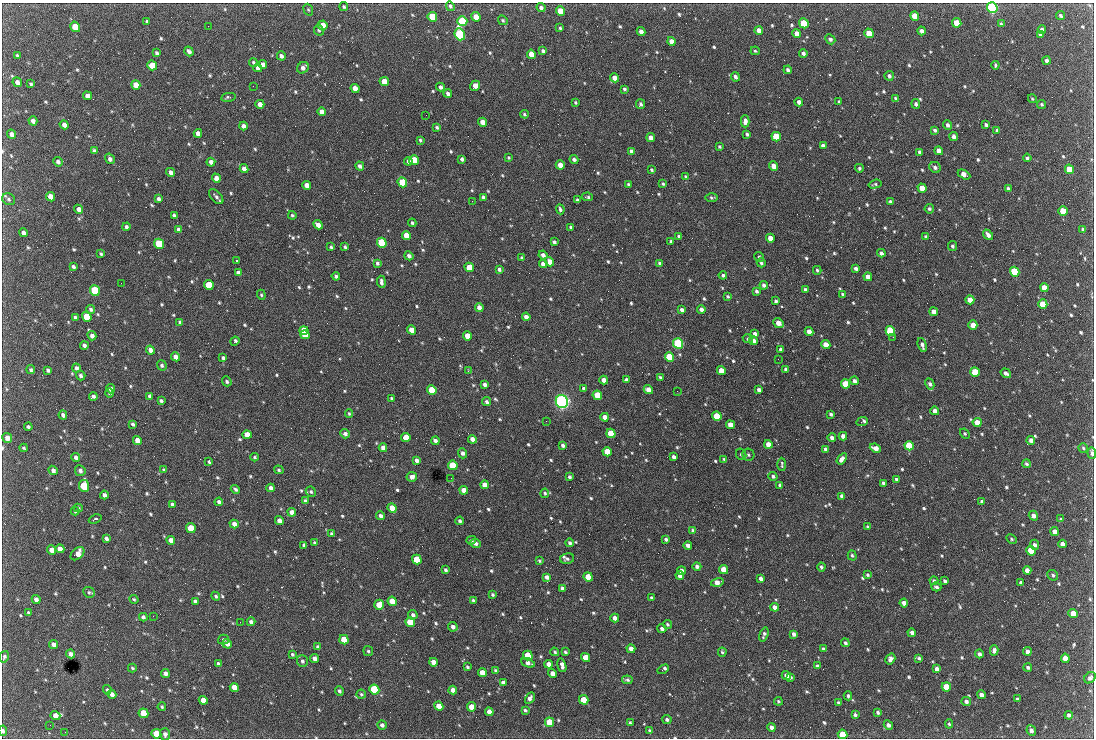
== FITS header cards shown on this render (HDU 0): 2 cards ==
NAXIS1  =                 1092 /fastest changing axis
NAXIS2  =                  736 /next to fastest changing axis

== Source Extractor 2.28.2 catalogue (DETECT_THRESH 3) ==
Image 1092 x 736 px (HDU 0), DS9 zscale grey, 1 PNG px = 1 image px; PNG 1096 x 740 px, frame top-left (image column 1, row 736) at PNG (2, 3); each listed source drawn as its Kron ellipse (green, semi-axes under 4 px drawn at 4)
Background 2350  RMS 44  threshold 133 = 3 sigma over >= 5 px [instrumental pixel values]
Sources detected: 792; of the 792, the 500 brightest by FLUX_AUTO listed and drawn (292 fainter detections omitted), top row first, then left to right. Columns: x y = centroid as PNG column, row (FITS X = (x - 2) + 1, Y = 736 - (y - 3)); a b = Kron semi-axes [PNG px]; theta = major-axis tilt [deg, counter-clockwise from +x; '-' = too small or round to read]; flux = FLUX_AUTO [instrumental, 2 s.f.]
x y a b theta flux
450 6 5 4 - 5.6e+03
344 7 4 4 - 5.0e+03
541 8 4 4 - 9.6e+03
992 8 5 5 - 6.4e+05
308 10 6 4 -68 4.2e+03
560 11 5 4 - 5.3e+04
915 16 5 4 - 5.0e+04
1061 16 4 3 - 6.2e+03
432 17 5 4 - 1.4e+05
476 17 5 4 - 3.4e+04
503 20 5 4 - 4.7e+03
147 21 3 3 - 5.7e+03
462 21 5 5 - 2.4e+05
804 23 5 4 - 1.7e+05
957 23 5 4 - 5.3e+04
1001 24 4 3 - 5.6e+03
323 25 5 4 - 4.0e+04
208 26 2 2 - 4.5e+03
75 27 5 4 - 7.2e+04
560 28 4 3 - 4.9e+03
319 30 6 4 -63 5.4e+03
759 30 4 4 - 1.8e+04
1042 30 4 4 - 1.1e+04
641 31 4 4 - 1.4e+04
922 31 4 4 - 9.7e+03
869 33 5 4 - 8.0e+04
460 34 6 5 - 4.9e+05
797 34 4 4 - 2.3e+04
1040 35 4 3 - 7.8e+03
830 39 5 4 - 9.2e+03
672 41 4 4 - 2.8e+04
189 51 5 3 - 9.3e+03
543 51 4 3 - 7.5e+03
755 51 4 4 - 4.4e+03
156 53 4 3 - 6.3e+03
803 53 4 3 - 9.4e+03
531 54 5 4 - 3.7e+04
17 55 4 3 - 4.1e+03
281 56 4 4 - 1.0e+04
1047 61 4 3 - 1.0e+04
253 62 4 4 - 4.7e+03
152 65 5 4 - 5.5e+04
263 65 4 4 - 1.7e+04
995 65 4 3 - 4.7e+03
258 68 4 4 - 1.2e+04
303 68 6 5 - 1.3e+04
788 70 4 3 - 8.3e+03
889 76 5 4 - 8.1e+03
735 77 5 4 - 9.1e+03
615 78 4 4 - 2.6e+04
384 81 5 4 - 4.5e+04
17 82 5 4 - 1.3e+04
31 84 4 3 - 5.2e+03
136 85 5 4 - 3.4e+04
253 86 2 2 - 1.9e+04
475 86 5 4 - 3.2e+04
440 87 4 4 - 1.0e+04
355 88 5 4 - 2.4e+04
624 89 3 3 - 5.8e+03
448 93 4 4 - 9.8e+03
87 96 4 4 - 1.8e+04
228 97 7 3 11 6.3e+03
896 98 4 3 - 5.5e+03
1032 99 4 4 - 4.3e+03
799 102 4 3 - 1.3e+04
839 102 3 3 - 4.6e+03
575 103 4 3 - 4.2e+03
260 104 5 4 - 2.3e+04
641 104 5 4 - 7.3e+03
916 104 5 4 - 7.7e+03
1041 104 4 4 - 4.8e+03
322 112 4 4 - 2.0e+04
524 114 4 3 - 4.7e+03
426 115 2 2 - 6.0e+03
33 121 4 4 - 1.4e+04
745 121 6 4 90 1.4e+04
483 122 4 4 - 2.5e+04
64 125 5 4 - 1.5e+04
948 125 5 4 - 8.8e+03
986 125 4 3 - 6.7e+03
243 126 4 4 - 1.2e+04
437 127 4 3 - 5.5e+03
935 130 4 3 - 6.0e+03
997 130 4 3 - 6.2e+03
198 133 4 4 - 1.8e+04
11 134 5 4 - 1.1e+04
747 134 4 3 - 6.7e+03
954 136 4 3 - 1.2e+04
776 137 5 4 - 1.3e+05
651 138 4 4 - 1.6e+04
420 140 3 3 - 4.7e+03
823 146 4 4 - 1.2e+04
720 147 3 3 - 4.7e+03
94 151 4 4 - 9.5e+03
631 151 4 3 - 6.5e+03
939 151 4 4 - 2.1e+04
920 152 4 3 - 9.6e+03
509 158 4 4 - 4.2e+03
1027 158 4 4 - 6.6e+03
110 159 5 4 - 1.1e+04
462 159 4 3 - 8.9e+03
574 159 4 4 - 9.3e+03
414 160 5 4 - 1.3e+05
408 161 4 3 - 9.2e+03
58 162 5 4 - 8.0e+03
211 162 4 4 - 1.6e+04
560 165 4 4 - 2.9e+04
360 166 4 4 - 1.1e+04
774 166 4 4 - 2.9e+04
935 167 6 5 - 8.4e+03
859 168 4 4 - 5.6e+03
244 169 4 4 - 1.6e+04
1069 169 5 4 - 8.8e+04
652 170 4 3 - 4.7e+03
171 172 5 4 - 1.5e+04
964 174 7 4 -28 2.8e+04
686 177 4 4 - 4.3e+03
216 178 5 4 - 1.9e+04
402 182 5 4 - 1.3e+05
628 184 3 3 - 4.8e+03
663 184 3 3 - 4.5e+03
875 184 7 4 15 4.9e+03
307 185 4 4 - 2.1e+04
922 188 5 4 - 4.8e+04
1008 189 4 3 - 6.9e+03
50 197 5 4 - 2.8e+04
216 197 9 5 -48 9.3e+03
483 197 4 3 - 5.6e+03
587 197 5 3 - 4.9e+03
712 197 6 4 -1 5.6e+03
9 199 7 5 -34 7.0e+03
158 199 4 3 - 7.9e+03
577 200 4 3 - 6.5e+03
472 201 2 2 - 8.1e+03
890 201 3 3 - 5.3e+03
79 209 4 4 - 1.6e+04
560 209 5 3 - 6.9e+03
929 209 5 4 - 5.1e+03
1063 211 5 4 - 6.8e+04
174 215 4 3 - 7.3e+03
292 215 4 4 - 4.5e+03
412 223 4 3 - 5.0e+03
318 225 5 4 - 1.8e+04
126 227 4 3 - 8.0e+03
571 227 3 3 - 4.8e+03
1083 229 4 3 - 4.8e+03
179 230 4 3 - 1.0e+04
23 233 4 4 - 1.4e+04
988 235 6 4 -49 1.4e+04
406 236 5 4 - 4.8e+04
679 236 3 3 - 5.2e+03
925 236 4 4 - 4.4e+03
770 238 4 4 - 3.5e+04
671 241 3 3 - 6.7e+03
554 242 4 3 - 8.0e+03
382 243 5 4 - 2.2e+05
159 244 5 4 - 1.8e+05
952 246 5 4 - 5.9e+03
331 247 3 3 - 4.8e+03
345 247 4 3 - 5.0e+03
881 253 4 3 - 8.5e+03
101 254 3 3 - 4.6e+03
543 255 4 4 - 1.4e+04
409 256 4 4 - 1.1e+04
759 257 5 4 - 5.8e+03
522 258 3 3 - 5.4e+03
236 261 3 2 - 1.1e+05
550 262 5 4 - 2.4e+04
377 263 4 3 - 6.5e+03
660 263 4 3 - 8.6e+03
761 263 5 4 - 5.7e+03
543 264 4 4 - 2.2e+04
73 267 4 3 - 6.9e+03
469 267 5 4 - 7.3e+04
856 268 4 3 - 9.1e+03
499 269 4 3 - 7.3e+03
817 270 4 3 - 4.4e+03
1015 272 5 4 - 2.2e+05
238 273 4 4 - 9.9e+03
723 275 4 4 - 5.8e+03
336 276 4 3 - 8.3e+03
868 277 4 4 - 2.4e+04
381 282 6 3 -85 1.0e+04
121 283 2 2 - 8.5e+03
209 285 5 4 - 7.7e+04
764 285 4 4 - 9.9e+03
1044 288 4 4 - 3.7e+04
805 289 3 3 - 4.9e+03
95 291 5 5 - 2.7e+05
756 291 4 3 - 7.0e+03
843 294 4 3 - 5.9e+03
261 295 5 4 - 4.3e+03
728 296 4 3 - 4.5e+03
970 300 4 4 - 3.0e+04
776 301 4 3 - 5.9e+03
1043 304 5 4 - 8.1e+04
479 307 4 4 - 1.5e+04
91 309 5 4 - 7.3e+03
701 309 4 4 - 1.4e+04
682 310 4 4 - 1.4e+04
934 312 4 4 - 2.1e+04
87 317 5 4 - 9.5e+04
526 317 4 4 - 1.7e+04
75 318 4 3 - 8.6e+03
180 322 4 3 - 4.9e+03
778 323 6 4 -39 3.1e+04
973 325 4 4 - 3.1e+04
304 330 5 4 - 6.0e+04
411 330 4 4 - 3.4e+04
890 331 5 4 - 2.4e+05
809 332 4 4 - 2.1e+04
755 334 4 4 - 1.2e+04
305 335 5 4 - 6.2e+04
92 336 4 4 - 1.3e+04
467 336 4 4 - 3.9e+04
893 337 2 2 - 1.5e+04
748 339 5 4 - 5.2e+03
235 341 4 3 - 8.0e+03
753 341 4 4 - 2.3e+04
678 343 5 5 - 5.4e+05
826 345 4 4 - 3.0e+04
922 345 7 4 -72 1.0e+04
84 346 4 3 - 8.4e+03
781 349 4 3 - 7.0e+03
150 350 4 4 - 1.5e+04
176 357 4 4 - 1.9e+04
669 357 5 4 - 1.4e+05
223 358 4 3 - 6.6e+03
778 359 2 2 - 1.2e+04
162 365 5 4 - 6.8e+03
76 368 4 4 - 8.0e+03
31 370 4 4 - 5.7e+03
48 370 4 3 - 6.7e+03
721 370 4 4 - 3.3e+04
786 370 4 3 - 9.5e+03
468 371 3 2 - 6.6e+03
975 372 5 4 - 8.5e+04
1006 373 5 3 - 1.0e+04
81 376 5 4 - 7.6e+03
660 377 3 3 - 4.9e+03
604 380 4 4 - 2.0e+04
626 380 4 3 - 6.5e+03
227 381 5 4 - 6.2e+03
854 381 4 4 - 1.0e+04
846 384 5 4 - 8.2e+04
930 384 6 4 -63 7.4e+03
485 385 4 3 - 9.0e+03
584 388 4 3 - 7.7e+03
111 389 5 4 - 1.1e+04
432 390 5 4 - 1.1e+05
648 390 5 4 - 2.9e+04
759 390 4 3 - 8.2e+03
677 391 2 2 - 5.8e+03
110 393 4 3 - 5.2e+03
597 395 5 4 - 9.5e+04
93 396 4 4 - 9.1e+03
150 396 4 4 - 9.5e+03
392 398 4 3 - 6.3e+03
161 401 4 3 - 6.2e+03
562 401 6 6 - 1.3e+06
487 402 4 4 - 7.7e+03
935 411 4 4 - 1.8e+04
349 413 4 3 - 4.6e+03
831 414 4 3 - 7.2e+03
63 415 4 3 - 8.6e+03
717 416 5 4 - 1.4e+05
605 417 4 4 - 2.5e+04
546 421 2 2 - 6.7e+03
862 422 6 3 25 1.2e+04
977 423 4 4 - 3.9e+04
133 424 4 3 - 8.2e+03
730 425 4 4 - 3.2e+04
28 427 4 3 - 6.5e+03
611 433 5 4 - 1.1e+05
345 434 5 4 - 9.8e+03
965 434 5 4 - 4.6e+03
247 435 4 4 - 3.8e+04
843 436 4 4 - 1.5e+04
406 437 5 4 - 5.2e+04
7 438 5 4 - 1.9e+04
832 438 4 3 - 1.1e+04
472 439 4 4 - 1.7e+04
137 440 5 4 - 2.2e+04
1031 440 4 4 - 1.3e+04
435 441 4 3 - 1.2e+04
768 444 4 4 - 2.6e+04
563 445 4 3 - 8.9e+03
909 446 5 4 - 1.3e+05
24 448 4 3 - 4.3e+03
383 448 4 4 - 1.6e+04
875 448 6 4 -23 2.1e+04
1083 448 4 4 - 4.3e+03
826 449 4 3 - 1.1e+04
607 452 5 4 - 8.2e+04
462 453 5 4 - 9.8e+03
1092 453 6 4 -86 1.0e+04
741 454 6 5 - 6.0e+03
748 455 6 6 - 7.0e+03
76 457 4 4 - 9.2e+03
255 457 4 4 - 5.1e+03
674 457 4 3 - 1.0e+04
724 459 4 4 - 4.3e+03
842 459 6 4 55 1.5e+04
417 460 4 4 - 1.2e+04
209 462 4 3 - 4.3e+03
782 464 7 3 -90 4.7e+03
1026 464 4 3 - 5.5e+03
453 465 5 4 - 1.6e+05
53 470 5 4 - 9.7e+03
164 470 4 3 - 5.1e+03
279 470 5 3 - 4.2e+03
80 471 5 5 - 9.5e+03
773 476 4 4 - 7.5e+03
412 477 5 5 - 1.6e+04
569 477 3 3 - 6.5e+03
451 478 2 2 - 4.8e+03
897 479 4 3 - 7.4e+03
883 483 4 3 - 6.7e+03
484 485 4 4 - 2.7e+04
780 485 4 3 - 7.9e+03
84 486 6 5 - 1.5e+05
271 488 4 3 - 1.1e+04
235 489 5 4 - 7.0e+03
464 490 4 4 - 2.8e+04
311 492 5 4 - 5.7e+03
545 493 4 4 - 5.6e+03
104 495 4 3 - 1.2e+04
842 496 4 4 - 1.2e+04
305 501 4 3 - 6.9e+03
219 502 4 4 - 1.0e+04
982 502 4 4 - 6.6e+03
172 504 4 4 - 5.8e+03
78 508 4 4 - 4.9e+03
392 508 5 4 - 4.2e+04
75 511 4 4 - 4.4e+03
292 512 4 4 - 1.8e+04
380 516 4 4 - 1.1e+04
1033 516 5 4 - 1.6e+04
95 519 7 3 23 8.4e+03
1061 519 4 3 - 4.5e+03
279 521 4 4 - 1.5e+04
460 521 4 4 - 7.8e+03
234 524 4 4 - 1.6e+04
868 527 4 3 - 6.0e+03
191 528 5 4 - 7.5e+04
693 531 4 3 - 8.1e+03
1055 532 4 4 - 1.9e+04
331 534 4 4 - 5.1e+03
106 538 4 4 - 8.5e+03
666 539 4 3 - 6.9e+03
1012 539 5 4 - 5.3e+03
171 540 4 4 - 2.1e+04
471 540 5 3 - 5.3e+03
314 543 3 3 - 4.3e+03
475 543 5 4 - 1.1e+04
570 543 4 4 - 7.1e+03
1062 544 4 4 - 1.5e+04
304 545 4 3 - 8.3e+03
688 545 4 3 - 1.2e+04
1035 545 5 4 - 1.0e+04
60 549 4 4 - 2.2e+04
52 550 5 4 - 2.4e+04
1031 551 5 4 - 1.1e+05
77 554 8 5 43 3.0e+04
852 555 5 4 - 5.1e+03
417 559 5 4 - 1.1e+05
567 559 7 5 11 6.6e+03
539 561 3 3 - 4.2e+03
697 566 4 4 - 9.0e+03
821 567 4 4 - 5.7e+03
445 570 4 3 - 5.9e+03
724 570 5 4 - 5.6e+04
1027 570 4 4 - 2.0e+04
682 571 4 4 - 1.5e+04
680 575 4 4 - 1.8e+04
868 575 4 3 - 4.5e+03
1053 575 6 5 - 5.2e+03
547 577 4 3 - 1.2e+04
588 577 5 4 - 6.8e+04
761 578 4 4 - 9.6e+03
934 581 4 3 - 6.3e+03
945 581 4 3 - 7.5e+03
717 582 6 4 15 2.3e+04
1021 582 3 3 - 5.0e+03
936 587 5 4 - 6.9e+03
562 588 4 3 - 8.2e+03
89 592 6 5 - 6.0e+03
493 595 4 3 - 5.2e+03
216 596 4 3 - 4.9e+03
651 598 3 3 - 5.5e+03
36 599 4 4 - 1.2e+04
134 599 5 4 - 4.3e+03
195 601 4 3 - 7.5e+03
392 601 5 4 - 5.2e+04
473 601 4 3 - 6.1e+03
904 603 4 4 - 1.7e+04
379 605 5 5 - 4.8e+04
775 607 4 4 - 1.7e+04
28 612 3 3 - 4.4e+03
1073 613 5 4 - 4.2e+04
413 615 5 4 - 8.8e+03
153 616 2 2 - 1.0e+04
143 617 4 4 - 8.1e+03
615 618 4 4 - 1.6e+04
240 622 2 2 - 4.8e+03
251 622 4 3 - 9.0e+03
410 622 5 4 - 8.6e+04
667 624 4 4 - 4.9e+03
453 627 5 4 - 1.1e+04
662 629 4 4 - 8.9e+03
912 633 4 4 - 1.2e+04
794 634 4 4 - 1.0e+04
764 635 7 3 73 7.6e+03
223 639 5 5 - 5.1e+03
344 640 5 4 - 7.5e+04
845 643 4 4 - 5.8e+03
227 644 5 4 - 1.8e+04
53 645 5 4 - 1.4e+04
318 647 4 3 - 7.9e+03
631 649 4 4 - 2.1e+04
823 649 4 3 - 5.9e+03
994 650 5 4 - 1.0e+04
368 651 5 5 - 4.8e+03
1027 651 4 4 - 1.3e+04
555 652 4 3 - 4.2e+03
565 652 4 3 - 4.9e+03
722 652 4 3 - 4.6e+03
70 654 4 4 - 1.1e+04
292 654 3 3 - 4.7e+03
979 654 4 3 - 8.9e+03
528 655 5 4 - 9.4e+04
4 657 6 4 74 5.7e+03
315 658 4 4 - 1.7e+04
586 658 4 4 - 5.1e+04
919 658 4 3 - 4.9e+03
1065 658 4 4 - 2.5e+04
890 659 6 4 56 1.2e+04
302 661 6 5 - 7.8e+03
433 662 4 4 - 2.6e+04
218 663 4 4 - 5.3e+03
528 663 7 4 -22 1.3e+04
549 664 4 4 - 1.8e+04
562 665 7 3 -74 1.3e+04
817 666 3 3 - 5.4e+03
467 667 3 3 - 5.0e+03
1028 667 4 4 - 6.6e+03
132 668 4 3 - 4.2e+03
663 669 6 3 31 1.2e+04
937 669 4 4 - 1.2e+04
495 671 4 3 - 5.0e+03
165 673 4 4 - 1.2e+04
482 673 4 4 - 3.7e+04
552 673 4 4 - 1.9e+04
786 676 5 4 - 1.6e+04
790 677 3 3 - 4.8e+03
1090 678 6 5 - 7.9e+03
627 680 5 4 - 6.2e+03
503 683 4 3 - 1.2e+04
234 687 5 4 - 3.4e+04
946 687 5 4 - 6.8e+04
107 690 4 3 - 5.9e+03
374 690 5 5 - 2.7e+05
453 690 4 4 - 1.8e+04
339 691 4 4 - 6.6e+03
112 694 4 4 - 1.3e+04
361 694 4 4 - 4.3e+03
981 695 4 4 - 1.4e+04
848 696 4 3 - 5.0e+03
530 698 6 4 60 1.0e+04
1017 699 3 3 - 4.7e+03
203 700 4 4 - 2.5e+04
584 700 5 4 - 7.6e+04
778 701 4 4 - 4.6e+03
966 701 5 4 - 9.4e+03
838 703 4 3 - 5.1e+03
439 706 5 4 - 4.2e+04
162 707 4 3 - 4.6e+03
471 707 4 4 - 3.8e+04
525 710 4 3 - 5.4e+03
489 712 4 4 - 2.5e+04
878 712 4 3 - 6.4e+03
143 713 5 4 - 8.0e+04
855 715 4 3 - 6.5e+03
1069 715 4 4 - 7.6e+03
55 716 5 4 - 2.1e+04
667 719 4 4 - 7.4e+03
550 722 5 4 - 1.0e+05
630 723 3 3 - 5.1e+03
949 724 5 4 - 4.5e+03
50 725 2 2 - 4.7e+03
382 725 5 4 - 9.8e+03
888 725 5 4 - 1.0e+04
772 727 4 4 - 1.2e+04
649 730 3 3 - 4.4e+03
3 731 5 3 - 7.8e+03
1031 731 5 4 - 1.2e+04
65 732 2 2 - 1.0e+04
156 734 5 4 - 5.3e+04
165 734 6 5 - 1.0e+04
843 734 5 4 - 7.8e+04
At the frame edge (FLAGS 8, measured only in part): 4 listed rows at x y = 992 8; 1092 453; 3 731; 843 734
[292 fainter detections neither listed nor drawn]